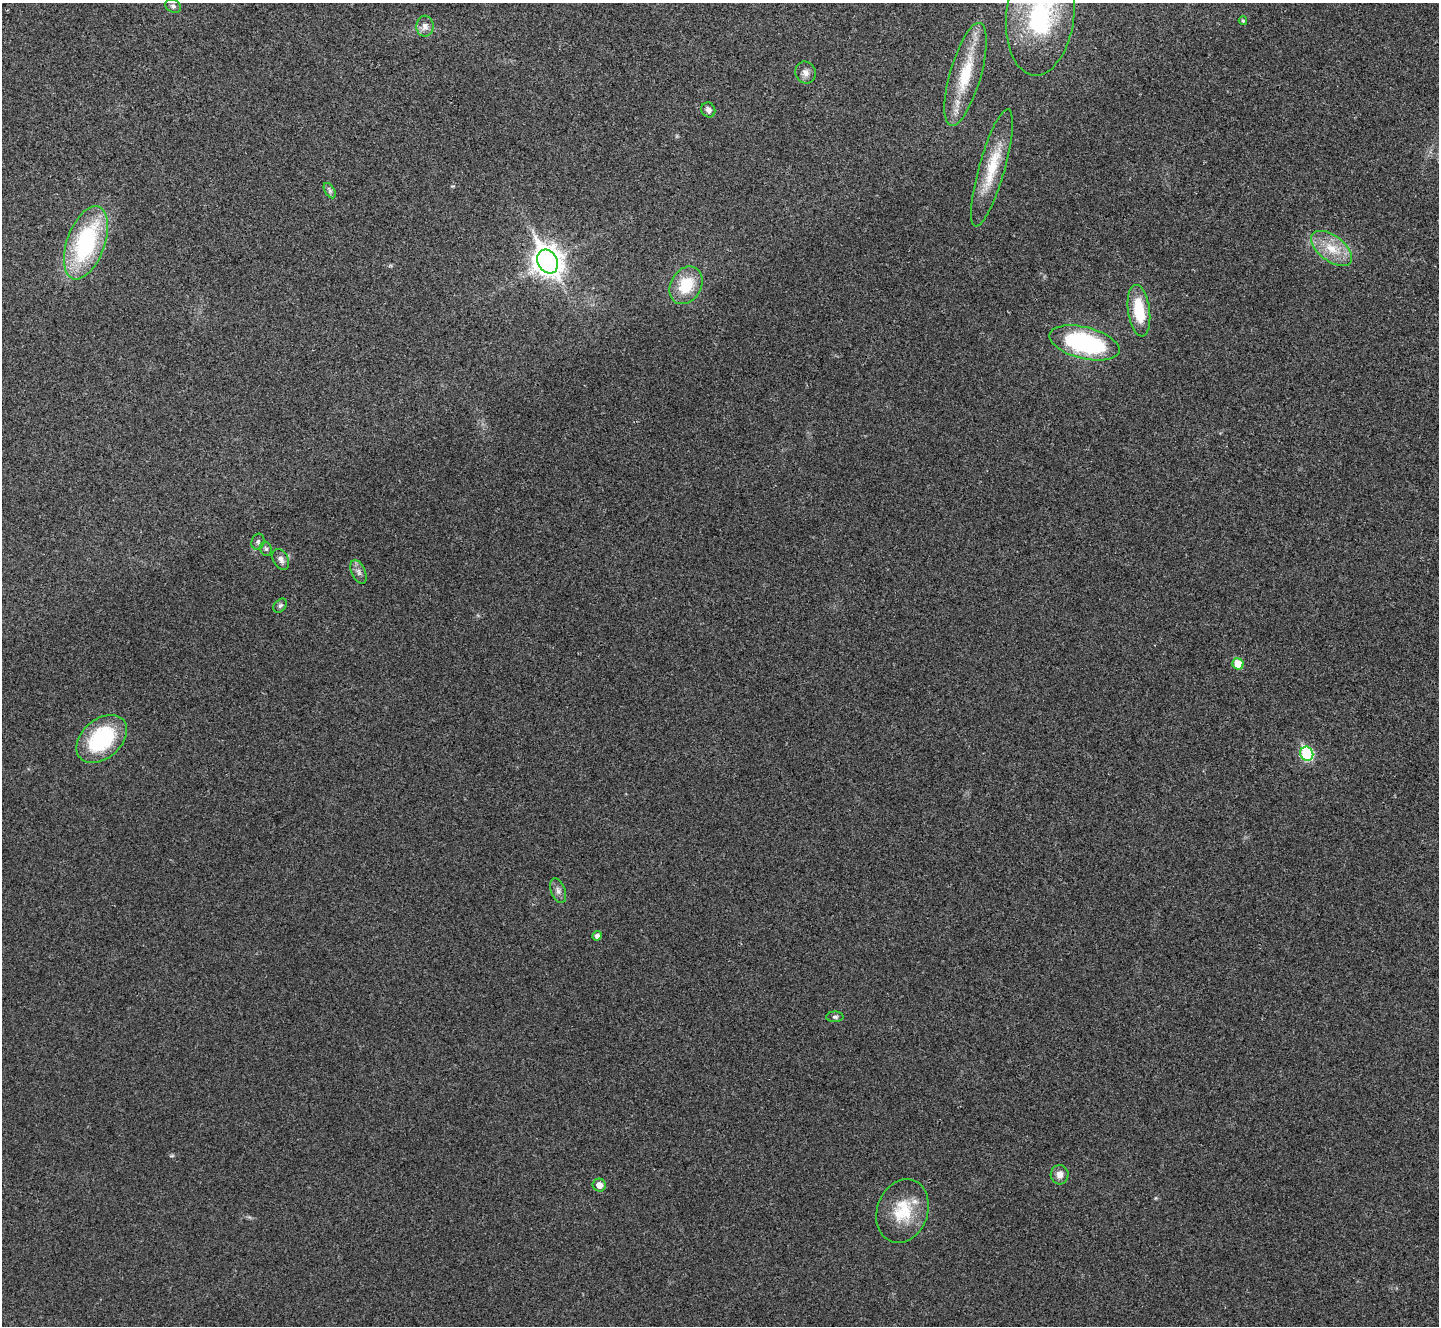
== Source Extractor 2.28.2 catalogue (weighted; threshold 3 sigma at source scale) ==
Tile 10 of 4 x 4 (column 2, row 3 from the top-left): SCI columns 1450-2886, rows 1485-2808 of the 5767 x 5763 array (HDU 1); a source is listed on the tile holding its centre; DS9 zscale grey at full resolution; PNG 1441 x 1328 px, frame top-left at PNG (2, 3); each listed source drawn as its Kron ellipse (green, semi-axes under 4 px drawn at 4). Shown black and unused: <1% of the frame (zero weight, under 3 of 4 exposures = <1% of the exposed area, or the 3 px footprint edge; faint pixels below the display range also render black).
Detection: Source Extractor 2.28.2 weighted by HDU 2 'WHT'; one run over the whole footprint, this tile lists its part. Background 0.0555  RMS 0.0067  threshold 0.0303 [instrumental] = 3 sigma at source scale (4.5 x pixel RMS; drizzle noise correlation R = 1.50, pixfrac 1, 0.05/0.05 arcsec/px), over >= 5 px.
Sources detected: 29; all 29 listed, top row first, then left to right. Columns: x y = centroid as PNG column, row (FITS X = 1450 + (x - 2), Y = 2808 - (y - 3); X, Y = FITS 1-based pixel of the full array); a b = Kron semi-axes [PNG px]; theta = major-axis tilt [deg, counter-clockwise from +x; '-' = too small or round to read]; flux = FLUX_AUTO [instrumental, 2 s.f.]
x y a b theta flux
173 6 8 6 -26 1.8
1040 14 62 34 84 96
1243 21 4 3 - 1.1
425 26 10 8 89 4.4
806 73 11 10 - 3.8
966 74 53 15 74 32
708 110 8 6 -58 2.9
992 168 61 13 74 27
330 191 8 5 -59 1.6
86 243 38 19 70 83
1331 248 24 12 -37 15
548 262 12 9 -60 760
686 285 20 15 58 23
1139 311 26 11 -82 26
1084 343 36 16 -14 89
258 542 8 6 75 1.7
266 549 7 6 - 1.5
281 559 11 7 -61 3.3
359 572 13 7 -66 3
280 605 8 5 48 1.5
1238 664 5 5 - 14
102 739 29 19 42 53
1307 754 7 6 - 64
558 891 13 7 -70 3.1
597 936 5 4 - 2.5
835 1017 8 5 0 1.4
1059 1175 10 9 - 4.4
599 1185 7 6 - 5.3
902 1211 32 25 70 27
Isophote crosses this tile's border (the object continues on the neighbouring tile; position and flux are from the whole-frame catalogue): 1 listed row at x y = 1040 14